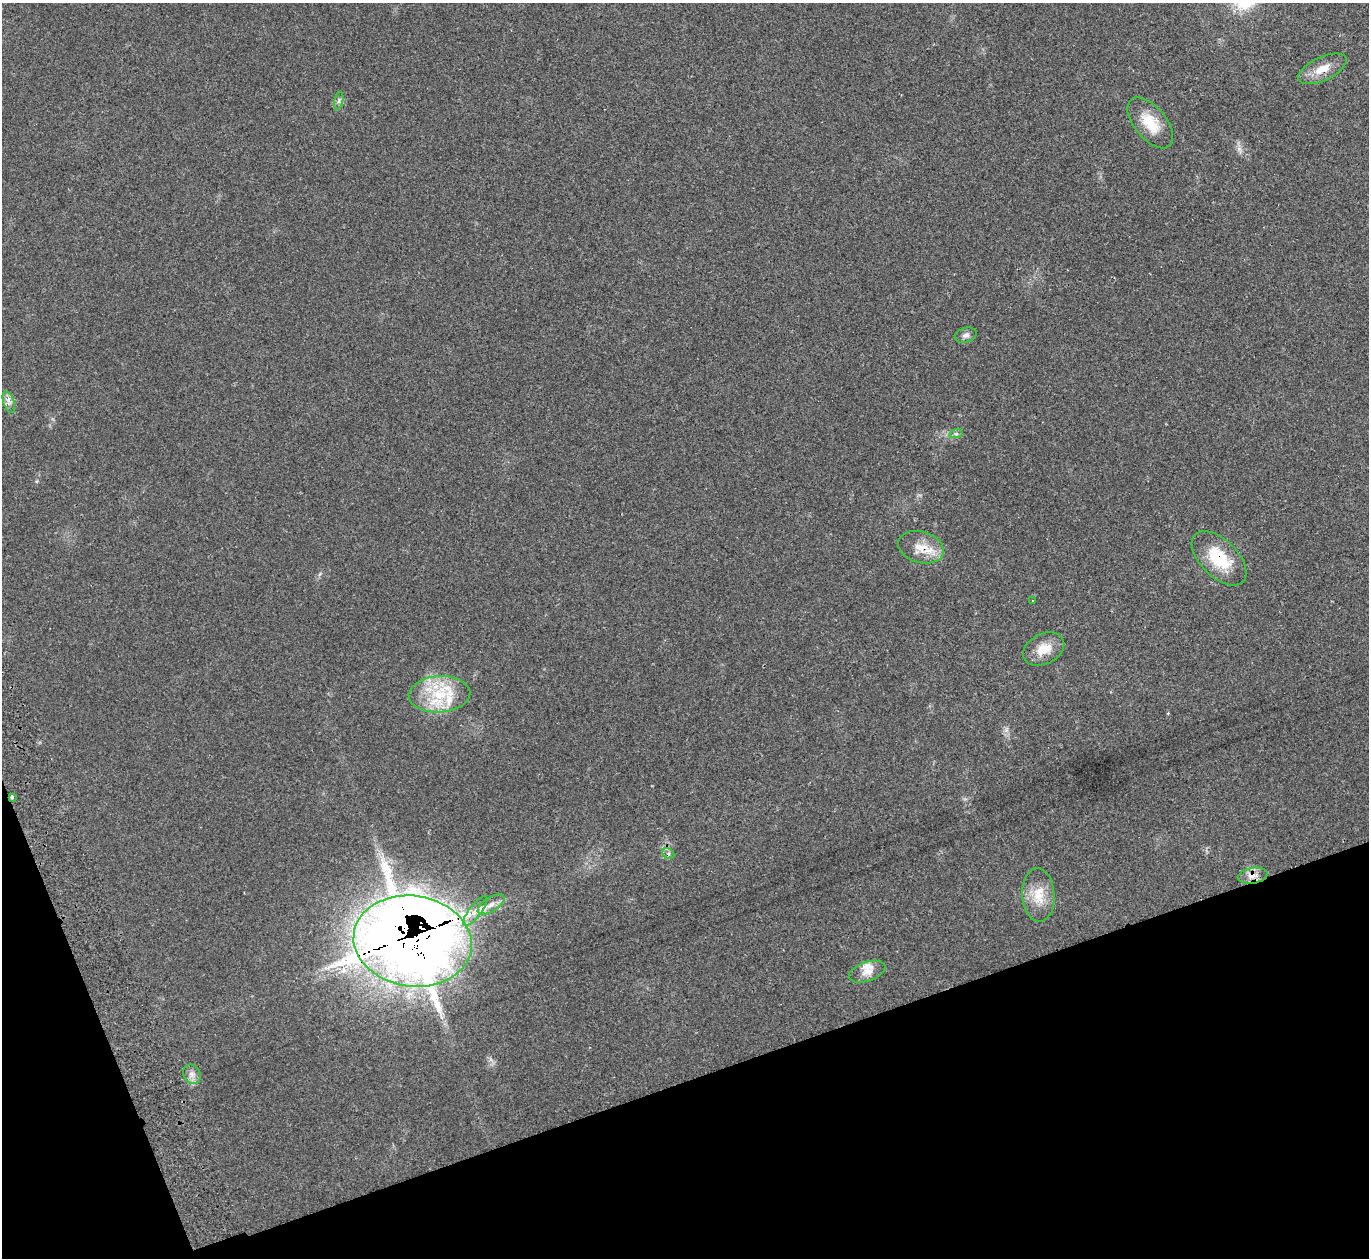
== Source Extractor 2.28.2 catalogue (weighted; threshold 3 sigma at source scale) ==
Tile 14 of 4 x 4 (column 2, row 4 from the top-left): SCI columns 1420-2786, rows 183-1438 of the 5588 x 5512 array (HDU 1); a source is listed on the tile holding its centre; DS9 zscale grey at full resolution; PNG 1371 x 1260 px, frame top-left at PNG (2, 3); each listed source drawn as its Kron ellipse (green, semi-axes under 4 px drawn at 4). Shown black and unused: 17% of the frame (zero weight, under 2 of 3 exposures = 3% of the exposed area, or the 3 px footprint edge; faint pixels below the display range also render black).
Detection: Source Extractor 2.28.2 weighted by HDU 2 'WHT'; one run over the whole footprint, this tile lists its part. Background 0.0987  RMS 0.0078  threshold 0.0352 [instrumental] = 3 sigma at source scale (4.5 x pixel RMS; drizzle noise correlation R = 1.50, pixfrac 1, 0.05/0.05 arcsec/px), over >= 5 px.
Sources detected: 23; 3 inside a brighter listed object's ellipse — not listed separately; the other 20 listed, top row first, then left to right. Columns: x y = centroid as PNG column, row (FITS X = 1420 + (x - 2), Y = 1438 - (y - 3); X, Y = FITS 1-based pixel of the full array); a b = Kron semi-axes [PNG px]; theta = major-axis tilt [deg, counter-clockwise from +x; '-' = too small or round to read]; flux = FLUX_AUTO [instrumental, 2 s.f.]
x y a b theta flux
1322 69 26 11 25 12
339 101 9 4 77 1.8
1150 123 30 16 -50 21
966 335 11 7 18 3.2
9 402 11 5 -71 3.6
956 434 7 4 18 1.4
921 547 23 15 -17 15
1219 558 34 18 -45 33
1033 600 3 2 - 0.8
1044 649 22 15 27 14
439 694 31 18 3 34
12 797 4 3 - 3.3
668 854 6 5 - 1.8
1253 876 15 8 9 6.6
1038 895 27 16 -87 17
491 904 15 7 32 5.9
475 911 18 6 52 6.7
413 941 59 45 -8 1800
867 972 19 9 19 7.5
192 1074 10 8 -56 4.2
Overlapping masked pixels (flux is a lower limit): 5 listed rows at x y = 921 547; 1219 558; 12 797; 1253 876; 413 941